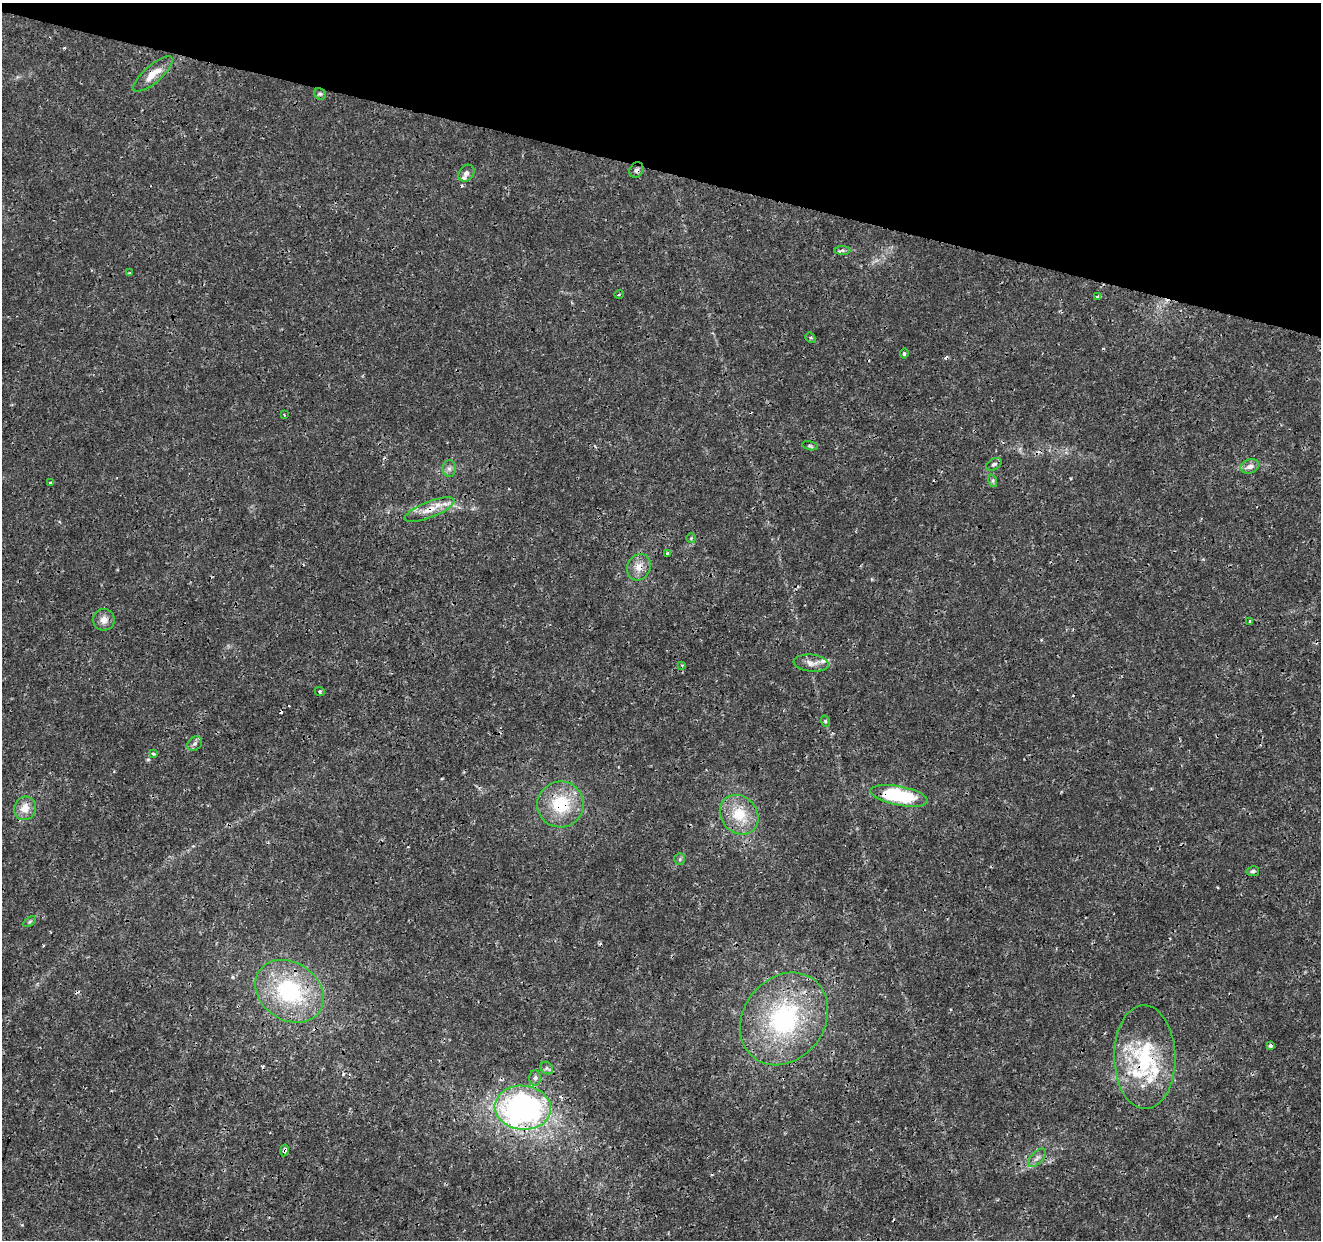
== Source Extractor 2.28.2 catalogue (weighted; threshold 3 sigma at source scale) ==
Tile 2 of 4 x 4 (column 2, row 1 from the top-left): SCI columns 1320-2638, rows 3933-5170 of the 5285 x 5452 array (HDU 1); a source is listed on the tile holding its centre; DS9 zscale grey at full resolution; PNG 1323 x 1242 px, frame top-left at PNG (2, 3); each listed source drawn as its Kron ellipse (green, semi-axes under 4 px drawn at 4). Shown black and unused: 14% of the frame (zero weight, under 3 of 4 exposures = <1% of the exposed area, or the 3 px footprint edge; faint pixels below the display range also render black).
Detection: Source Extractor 2.28.2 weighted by HDU 2 'WHT'; one run over the whole footprint, this tile lists its part. Background 0.00236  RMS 7.8e-04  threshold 0.00352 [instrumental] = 3 sigma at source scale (4.5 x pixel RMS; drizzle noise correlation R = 1.50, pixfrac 1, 0.0396/0.0396 arcsec/px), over >= 5 px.
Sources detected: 58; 8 cosmic-ray / hot-pixel residue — neither listed nor drawn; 5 inside a brighter listed object's ellipse — not listed separately; the other 45 listed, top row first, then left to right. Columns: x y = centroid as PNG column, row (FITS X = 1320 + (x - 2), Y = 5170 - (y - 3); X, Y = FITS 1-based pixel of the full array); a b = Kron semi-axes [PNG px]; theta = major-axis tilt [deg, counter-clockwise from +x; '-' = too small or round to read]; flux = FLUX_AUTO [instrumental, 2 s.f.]
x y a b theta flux
153 74 25 8 41 1.1
320 94 6 5 - 0.14
636 170 8 6 65 0.24
466 173 9 7 51 0.35
842 250 8 4 1 0.16
130 273 3 3 - 0.084
619 294 5 3 - 0.07
1098 297 3 3 - 0.29
810 338 5 4 - 0.13
904 353 5 4 - 0.14
284 415 3 2 - 0.057
810 446 8 4 -14 0.12
994 464 8 5 30 0.21
1250 466 9 7 17 0.42
449 469 8 6 90 0.26
993 481 6 4 -72 0.14
51 483 4 3 - 0.089
429 510 26 8 21 1.1
691 538 5 5 - 0.1
667 554 3 2 - 0.092
639 567 13 11 63 0.78
104 620 11 10 - 0.58
1250 622 3 3 - 0.19
811 663 17 8 -5 0.57
682 665 4 4 - 0.074
320 691 5 4 - 0.13
825 721 6 3 -72 0.1
195 744 8 6 43 0.22
153 754 4 3 - 0.11
899 796 29 9 -11 6.7
560 804 23 23 - 3.6
25 808 12 11 - 0.9
739 815 21 18 -48 2.4
680 859 6 5 - 0.13
1253 871 6 5 - 0.16
29 922 7 4 32 0.14
289 991 36 29 -34 8.1
784 1019 49 40 53 11
1270 1045 4 3 - 0.12
1145 1057 52 31 -89 6.8
547 1068 7 5 -47 0.17
535 1078 8 5 89 0.22
523 1108 28 22 -6 27
285 1150 6 4 79 0.27
1037 1158 11 6 45 0.33
Overlapping masked pixels (flux is a lower limit): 9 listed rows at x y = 153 74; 636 170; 429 510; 639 567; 899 796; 560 804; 1145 1057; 523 1108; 285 1150